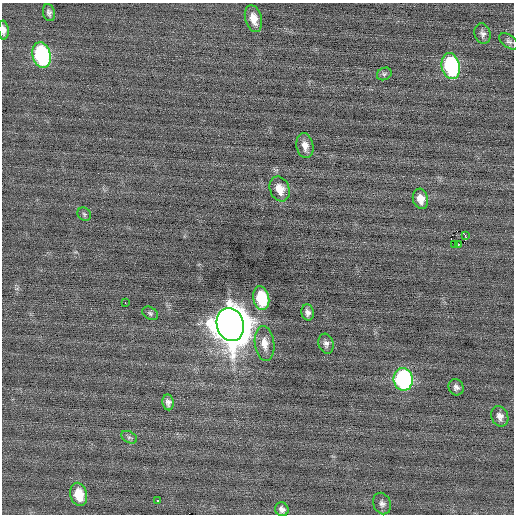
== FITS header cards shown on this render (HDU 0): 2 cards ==
NAXIS1  =                  512 / Axis length
NAXIS2  =                  512 / Axis length

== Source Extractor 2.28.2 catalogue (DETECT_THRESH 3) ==
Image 512 x 512 px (HDU 0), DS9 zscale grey, 1 PNG px = 1 image px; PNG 516 x 516 px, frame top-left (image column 1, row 512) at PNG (2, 3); each listed source drawn as its Kron ellipse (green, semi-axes under 4 px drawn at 4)
Background 0.00613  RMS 0.68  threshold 2.05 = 3 sigma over >= 5 px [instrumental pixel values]
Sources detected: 31; all 31 listed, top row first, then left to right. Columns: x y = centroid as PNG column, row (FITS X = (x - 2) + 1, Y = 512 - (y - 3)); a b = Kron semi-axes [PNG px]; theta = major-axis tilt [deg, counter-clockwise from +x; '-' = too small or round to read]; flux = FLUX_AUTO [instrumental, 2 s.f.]
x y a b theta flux
49 13 9 6 -77 150
253 19 13 8 -74 530
4 30 9 5 -86 210
482 34 10 8 -72 180
509 41 11 6 -37 150
42 55 13 9 -74 6800
451 66 13 9 -77 5500
384 74 7 6 - 110
305 146 13 8 -79 340
280 189 13 9 -68 540
420 199 10 7 -75 420
84 214 7 6 - 91
465 235 3 2 - 340
455 244 2 2 - 53
458 245 3 2 - 1000
261 298 12 8 -79 2500
125 303 3 2 - 96
308 312 8 6 -76 180
150 313 8 6 -29 100
230 324 17 13 -72 150000
265 343 17 9 -82 530
326 344 10 7 -72 180
403 379 11 9 -79 7900
456 387 8 7 - 170
168 402 8 5 -83 190
500 416 10 8 -67 270
129 437 8 5 -28 110
79 494 12 8 -77 1100
157 500 3 3 - 300
382 503 11 8 -68 190
282 509 7 6 - 180
At the frame edge (FLAGS 8, measured only in part): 1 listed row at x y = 4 30